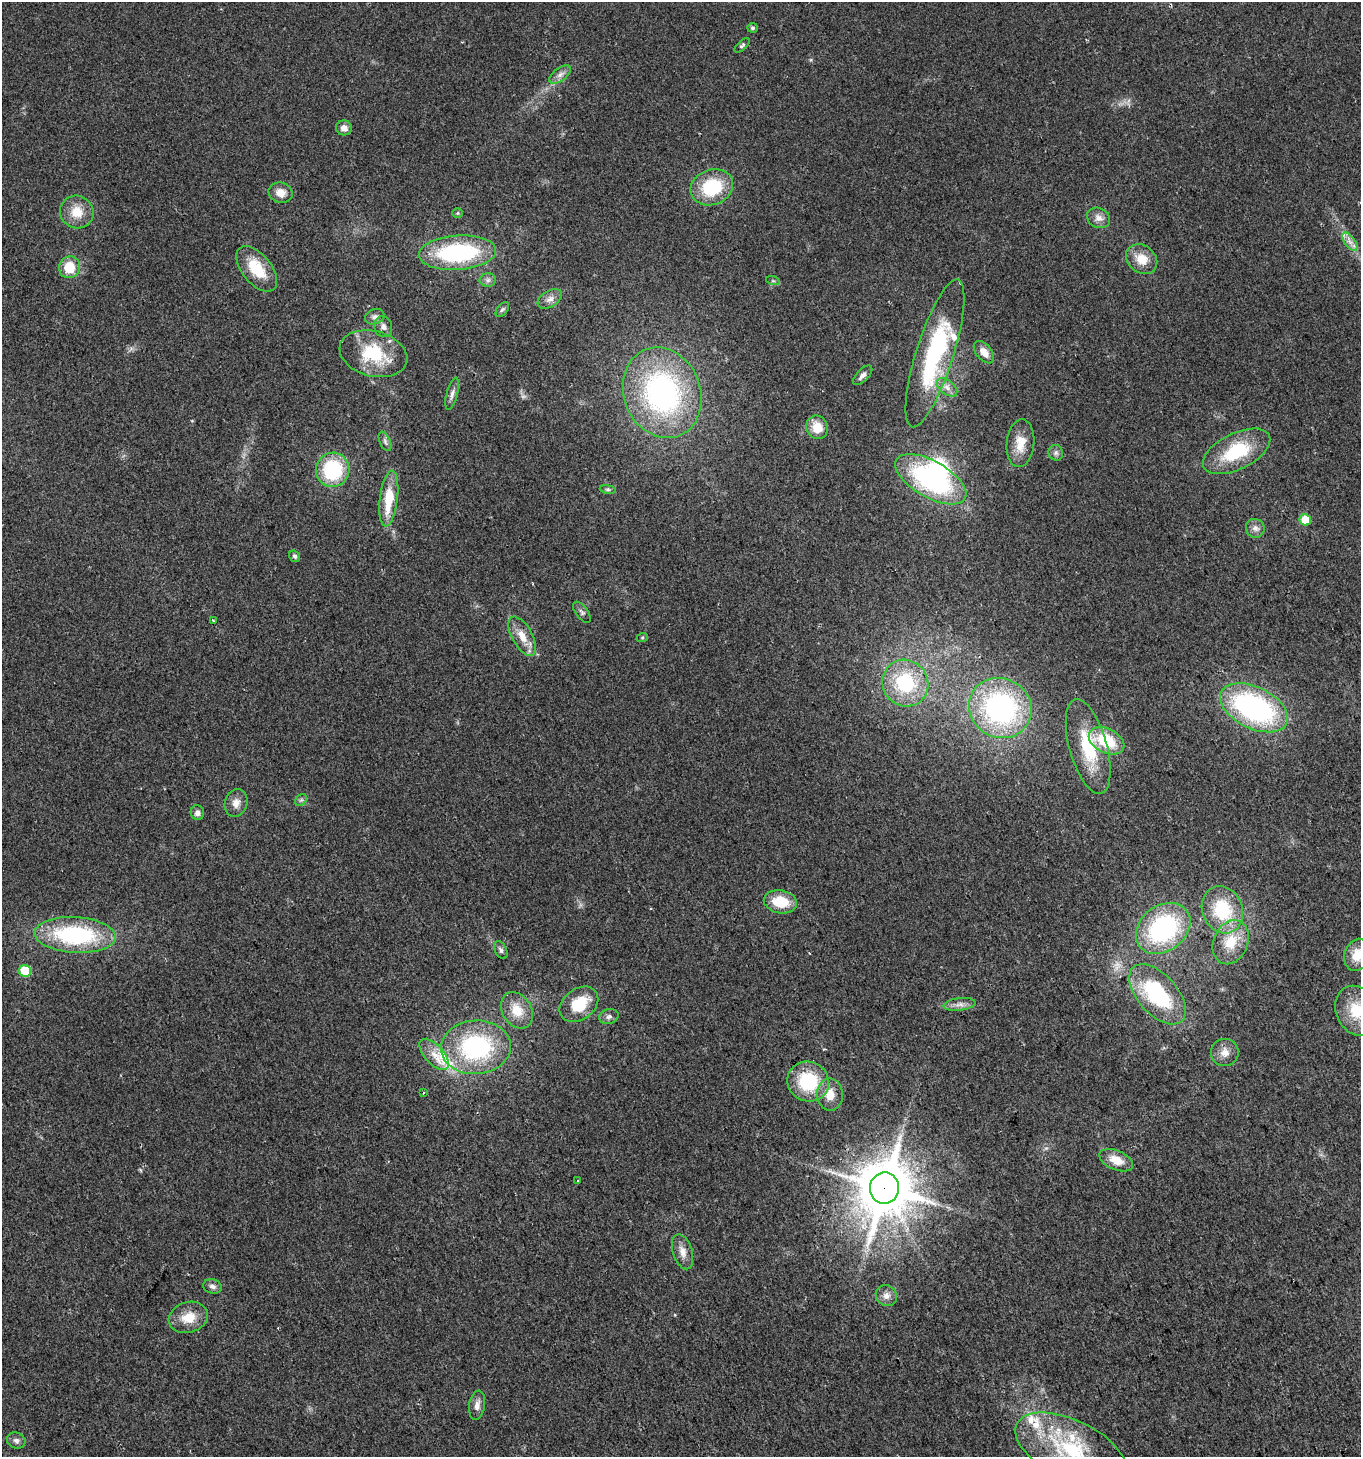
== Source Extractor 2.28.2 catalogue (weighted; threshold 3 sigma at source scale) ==
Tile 6 of 4 x 4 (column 2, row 2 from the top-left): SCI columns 1485-2843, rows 2943-4397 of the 5747 x 5880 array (HDU 1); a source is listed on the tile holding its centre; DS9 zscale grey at full resolution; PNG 1363 x 1459 px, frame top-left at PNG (2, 2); each listed source drawn as its Kron ellipse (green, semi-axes under 4 px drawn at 4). Shown black and unused: <1% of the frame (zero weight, under 2 of 3 exposures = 2% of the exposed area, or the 3 px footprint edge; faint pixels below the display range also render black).
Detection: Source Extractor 2.28.2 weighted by HDU 2 'WHT'; one run over the whole footprint, this tile lists its part. Background 0.0449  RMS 0.008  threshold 0.036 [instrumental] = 3 sigma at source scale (4.5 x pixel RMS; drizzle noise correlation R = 1.50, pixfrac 1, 0.0396/0.0396 arcsec/px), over >= 5 px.
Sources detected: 88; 1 too faint to see at this stretch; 1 inside a brighter object's white glare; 1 cosmic-ray / hot-pixel residue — neither listed nor drawn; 4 inside a brighter listed object's ellipse — not listed separately; the other 81 listed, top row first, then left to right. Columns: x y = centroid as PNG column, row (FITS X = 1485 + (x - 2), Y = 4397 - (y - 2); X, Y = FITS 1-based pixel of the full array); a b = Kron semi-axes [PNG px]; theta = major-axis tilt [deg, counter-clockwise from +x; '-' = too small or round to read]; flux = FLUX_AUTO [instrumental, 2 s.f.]
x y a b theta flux
753 28 5 5 - 1.4
742 45 9 4 42 1.7
560 74 12 6 37 3.9
344 128 8 7 - 4.6
712 187 22 17 21 43
281 193 12 10 -15 8.1
77 212 17 16 - 15
458 213 5 5 - 1
1098 218 12 10 -26 5.4
1350 242 10 5 -54 4
457 253 39 17 4 91
1142 259 17 13 -41 13
69 267 11 10 - 18
257 269 27 14 -51 26
488 280 8 6 1 2.5
773 281 7 4 -18 1.2
550 299 13 8 32 4.8
502 310 9 5 51 1.7
375 317 10 7 20 2.9
383 327 10 9 - 3.6
984 352 13 7 -51 7.6
935 353 77 18 72 100
373 354 34 22 -14 41
863 375 12 6 45 3.7
947 387 12 7 -38 4.6
662 393 46 38 -69 170
452 394 16 5 75 3.6
817 427 12 10 -68 14
385 441 10 5 -66 2.3
1020 443 24 13 85 14
1237 451 36 18 26 44
1056 453 8 7 - 2.5
333 470 17 16 - 56
931 479 39 18 -30 120
608 489 8 4 -8 1.4
389 499 28 9 83 27
1305 520 6 5 - 19
1255 528 9 9 - 4
295 556 6 5 - 1.8
582 612 12 6 -52 2.5
213 620 3 2 - 0.87
522 636 21 10 -61 11
642 638 6 4 19 0.94
905 683 24 22 -54 54
1000 708 32 29 -28 150
1254 708 36 20 -26 160
1106 741 19 12 -27 33
1088 746 49 19 -74 42
301 800 6 5 - 1.5
236 803 14 11 73 6.3
197 813 7 6 - 3.3
780 902 17 11 -10 21
1222 910 24 20 -67 44
1163 928 30 22 38 100
75 935 40 18 -3 94
1231 942 23 17 67 21
501 950 9 6 -62 2.2
1357 955 16 13 71 14
25 971 6 5 - 30
1157 994 36 20 -48 77
579 1004 21 15 37 26
959 1004 16 6 6 4.5
517 1010 19 14 -58 14
1356 1011 26 20 -65 25
609 1017 10 7 16 2.9
476 1047 35 27 3 99
1225 1052 14 13 - 7.7
434 1054 19 9 -48 11
808 1082 21 20 - 45
423 1092 3 2 - 1.1
830 1095 16 13 -90 11
1116 1160 18 9 -23 11
578 1180 3 2 - 0.52
884 1188 15 14 - 4300
683 1252 18 9 -72 7
212 1286 9 7 -14 3.1
886 1296 11 10 - 5
188 1317 20 15 18 14
477 1405 15 8 81 4.7
16 1441 9 8 - 3
1071 1449 59 29 -25 74
Overlapping masked pixels (flux is a lower limit): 1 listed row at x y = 884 1188
Isophote crosses this tile's border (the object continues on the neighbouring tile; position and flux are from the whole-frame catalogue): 3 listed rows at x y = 1357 955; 1356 1011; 1071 1449